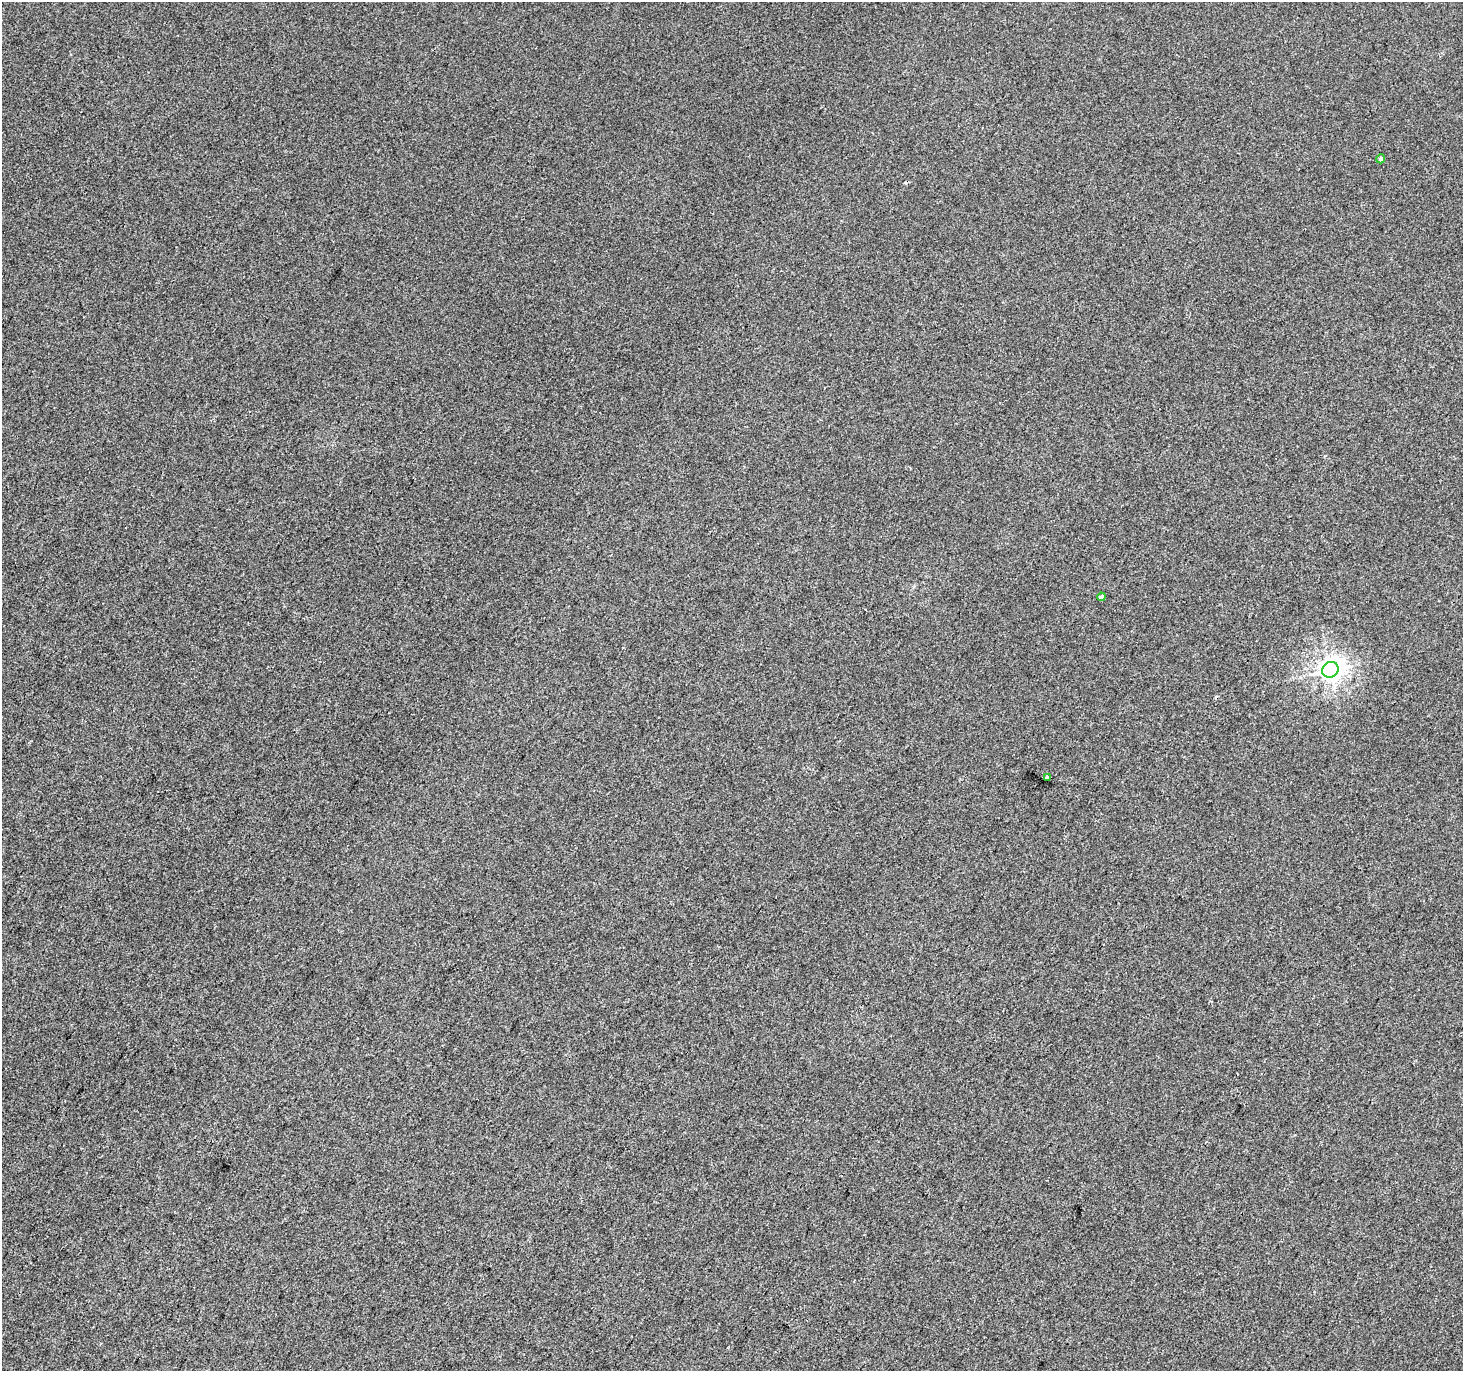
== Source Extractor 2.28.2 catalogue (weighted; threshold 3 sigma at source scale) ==
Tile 7 of 4 x 4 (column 3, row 2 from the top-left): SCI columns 2930-4390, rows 2999-4367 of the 5852 x 5929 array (HDU 1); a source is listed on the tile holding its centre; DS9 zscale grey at full resolution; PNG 1465 x 1373 px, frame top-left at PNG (2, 2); each listed source drawn as its Kron ellipse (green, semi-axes under 4 px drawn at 4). Shown black and unused: <1% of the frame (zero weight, under 2 of 3 exposures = <1% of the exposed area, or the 3 px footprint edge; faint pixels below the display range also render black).
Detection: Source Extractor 2.28.2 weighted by HDU 2 'WHT'; one run over the whole footprint, this tile lists its part. Background 8.37e-04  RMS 0.0056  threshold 0.0254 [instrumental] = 3 sigma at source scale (4.5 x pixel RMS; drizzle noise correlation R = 1.50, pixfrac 1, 0.0396/0.0396 arcsec/px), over >= 5 px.
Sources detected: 5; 1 cosmic-ray / hot-pixel residue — neither listed nor drawn; the other 4 listed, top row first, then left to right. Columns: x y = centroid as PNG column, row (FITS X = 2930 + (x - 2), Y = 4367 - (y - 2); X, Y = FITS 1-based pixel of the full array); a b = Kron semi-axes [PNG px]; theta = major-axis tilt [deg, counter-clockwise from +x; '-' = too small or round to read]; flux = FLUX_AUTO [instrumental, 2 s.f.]
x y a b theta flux
1381 159 4 4 - 2
1101 597 4 3 - 1.5
1330 670 8 7 - 410
1047 778 4 3 - 10